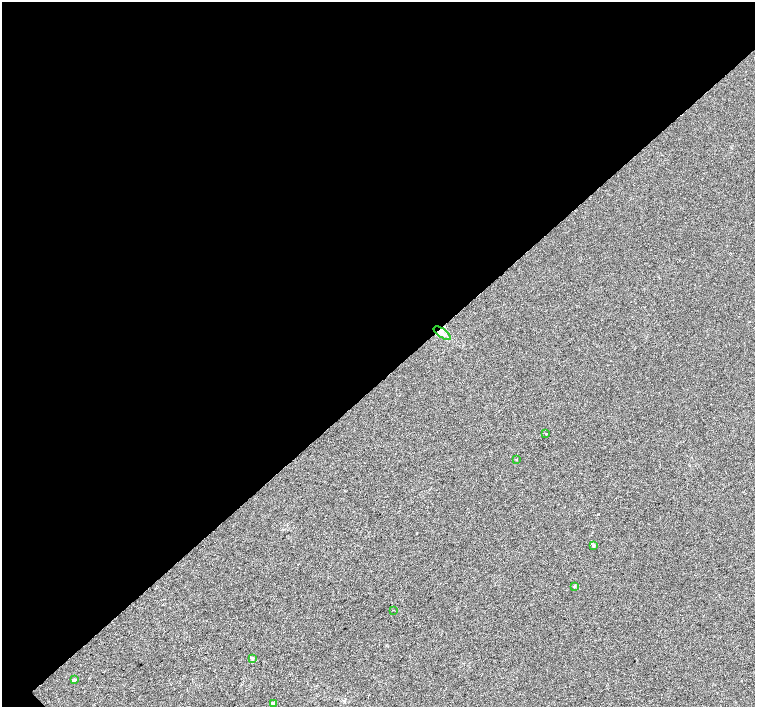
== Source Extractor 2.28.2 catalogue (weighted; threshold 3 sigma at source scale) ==
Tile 2 of 4 x 4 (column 2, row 1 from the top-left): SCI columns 1510-3015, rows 4444-5852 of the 6026 x 6004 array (HDU 1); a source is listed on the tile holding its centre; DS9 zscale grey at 2 x 2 block average (1 PNG px = mean of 2 x 2 image px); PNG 757 x 709 px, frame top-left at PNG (2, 2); each listed source drawn as its Kron ellipse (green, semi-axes under 4 px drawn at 4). Shown black and unused: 54% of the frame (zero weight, under 2 of 3 exposures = <1% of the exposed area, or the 3 px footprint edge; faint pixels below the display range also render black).
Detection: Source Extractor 2.28.2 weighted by HDU 2 'WHT'; one run over the whole footprint, this tile lists its part. Background 0.00649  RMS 0.0046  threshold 0.0205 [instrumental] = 3 sigma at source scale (4.5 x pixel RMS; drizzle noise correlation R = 1.50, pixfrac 1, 0.0396/0.0396 arcsec/px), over >= 5 px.
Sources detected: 9; all 9 listed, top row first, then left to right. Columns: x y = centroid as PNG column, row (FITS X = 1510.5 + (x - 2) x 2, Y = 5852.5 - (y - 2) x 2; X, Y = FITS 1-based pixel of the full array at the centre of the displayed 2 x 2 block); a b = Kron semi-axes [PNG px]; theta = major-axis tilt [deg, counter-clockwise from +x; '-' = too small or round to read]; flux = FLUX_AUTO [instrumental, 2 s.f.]
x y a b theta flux
442 333 10 3 -35 4.3
546 434 2 2 - 1.6
517 459 2 2 - 1.5
593 546 4 3 - 1.2
574 586 4 3 - 0.95
393 610 2 2 - 0.54
253 659 3 3 - 1.1
74 680 2 2 - 4.2
273 703 2 2 - 4.4
Overlapping masked pixels (flux is a lower limit): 1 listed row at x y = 442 333